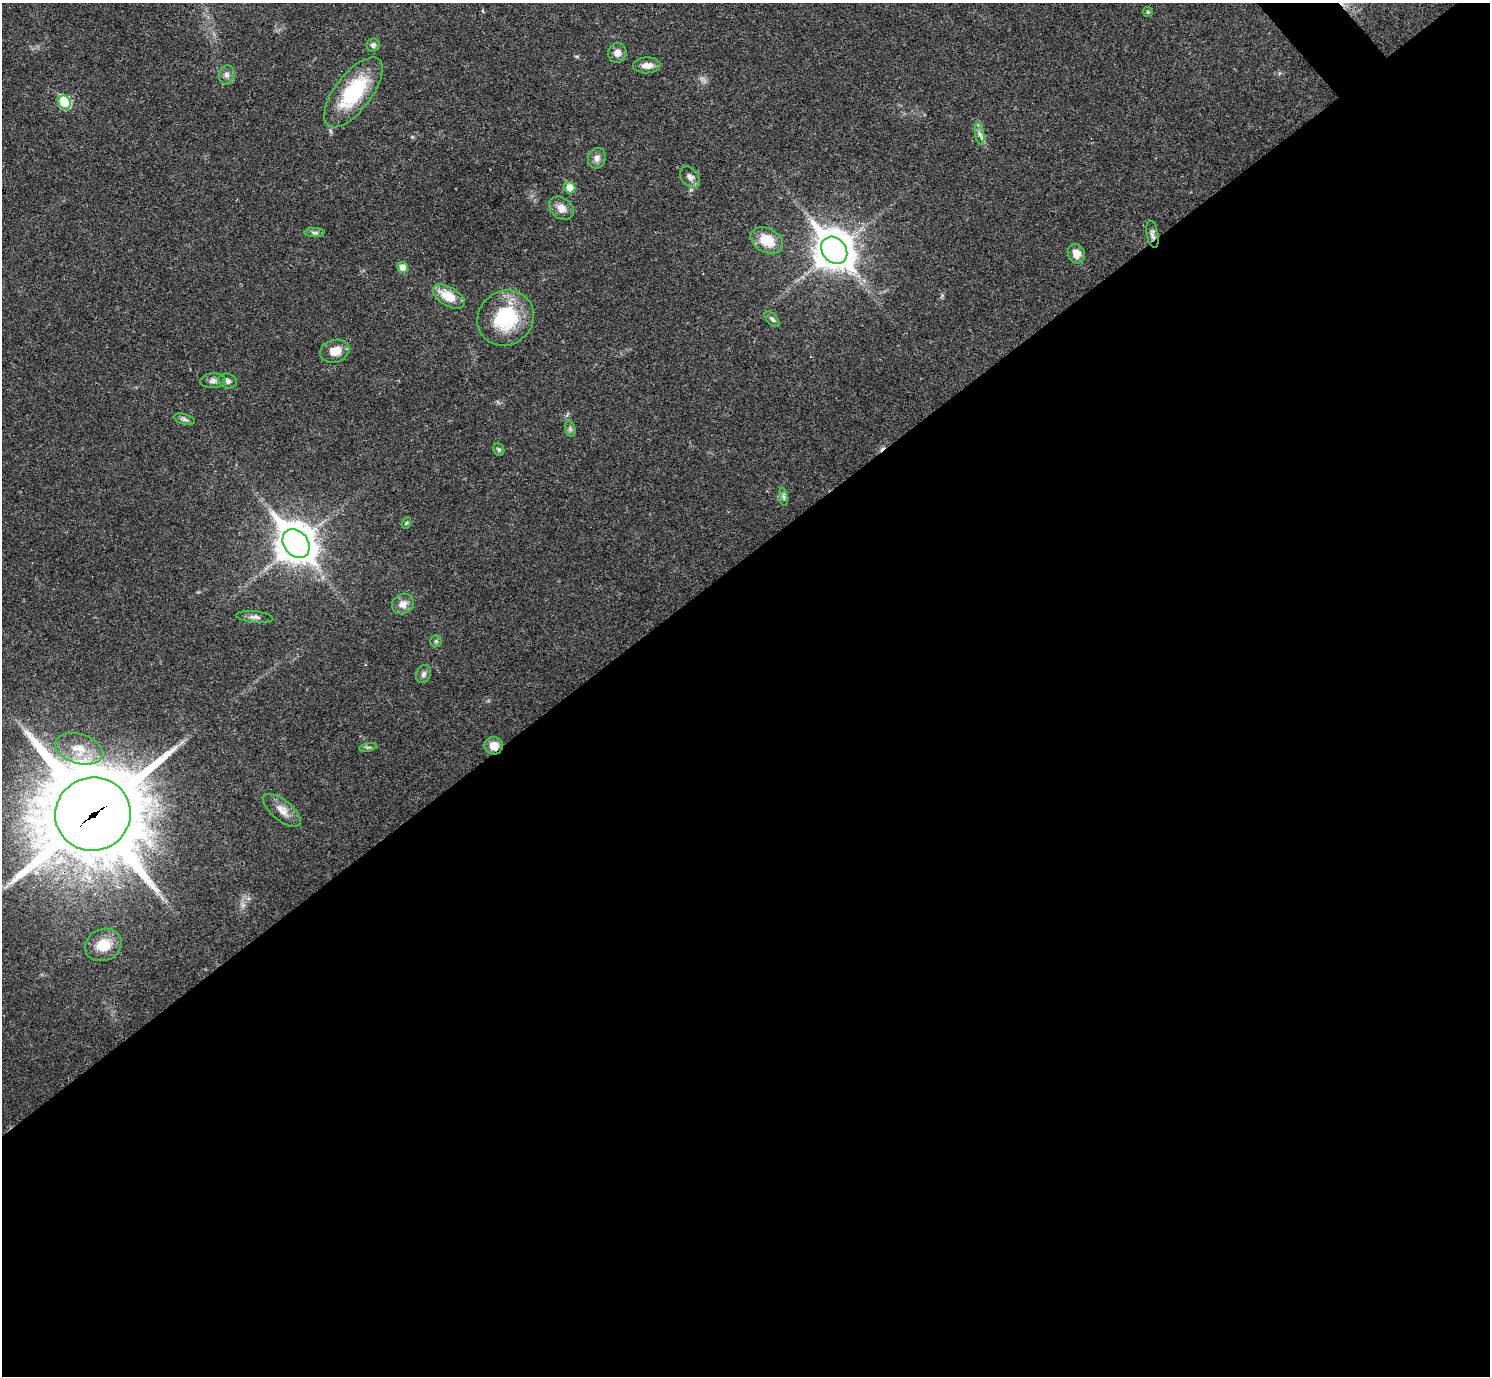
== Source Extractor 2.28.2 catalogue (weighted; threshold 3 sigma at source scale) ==
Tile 15 of 4 x 4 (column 3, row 4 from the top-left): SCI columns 2977-4464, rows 157-1530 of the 5955 x 5951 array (HDU 1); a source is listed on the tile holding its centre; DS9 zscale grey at full resolution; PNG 1492 x 1378 px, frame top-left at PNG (2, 3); each listed source drawn as its Kron ellipse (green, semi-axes under 4 px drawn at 4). Shown black and unused: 60% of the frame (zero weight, under 3 of 4 exposures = <1% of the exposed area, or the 3 px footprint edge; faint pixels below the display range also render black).
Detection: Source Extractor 2.28.2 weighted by HDU 2 'WHT'; one run over the whole footprint, this tile lists its part. Background 0.0352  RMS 0.0026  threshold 0.0118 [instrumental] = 3 sigma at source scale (4.5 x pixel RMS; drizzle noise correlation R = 1.50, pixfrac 1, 0.05/0.05 arcsec/px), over >= 5 px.
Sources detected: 41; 1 cosmic-ray / hot-pixel residue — neither listed nor drawn; the other 40 listed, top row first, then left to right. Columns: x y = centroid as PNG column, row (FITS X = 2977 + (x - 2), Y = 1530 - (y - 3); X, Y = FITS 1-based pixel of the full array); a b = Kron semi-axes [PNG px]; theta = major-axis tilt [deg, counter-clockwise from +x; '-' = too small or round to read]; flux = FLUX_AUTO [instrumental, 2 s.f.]
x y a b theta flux
1148 12 5 5 - 0.35
373 45 6 6 - 0.83
617 53 10 9 - 1.8
647 65 14 8 3 2.1
227 75 9 8 - 1.2
353 92 42 18 53 20
65 102 7 6 - 18
980 134 11 4 -80 1
597 158 10 8 72 1.5
690 177 12 8 -50 1.4
570 188 6 5 - 4.6
561 208 13 10 -39 2.4
315 233 10 4 -1 0.68
1152 234 14 5 -80 1
767 240 17 12 -29 6.4
834 250 15 12 -51 640
1076 254 10 8 -63 2.6
402 267 5 5 - 2.7
449 297 17 9 -31 6.1
506 318 29 26 38 19
772 319 9 5 -45 0.65
335 351 15 11 17 4
213 381 13 7 3 1.3
228 381 9 7 -15 1.1
184 419 11 5 -15 0.77
570 429 8 5 -75 0.61
499 449 7 5 -68 0.47
783 497 9 4 -81 0.71
406 523 6 3 71 0.33
296 543 15 12 -51 610
403 604 11 9 34 2.1
255 617 19 6 -6 1.2
436 641 6 6 - 0.52
423 674 9 7 67 0.94
494 746 9 8 - 3.3
368 747 9 3 12 0.47
79 749 24 14 -18 5.7
282 810 22 10 -40 2.9
93 814 38 36 17 3900
103 945 19 15 24 5.5
Overlapping masked pixels (flux is a lower limit): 3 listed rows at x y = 1152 234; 494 746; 93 814